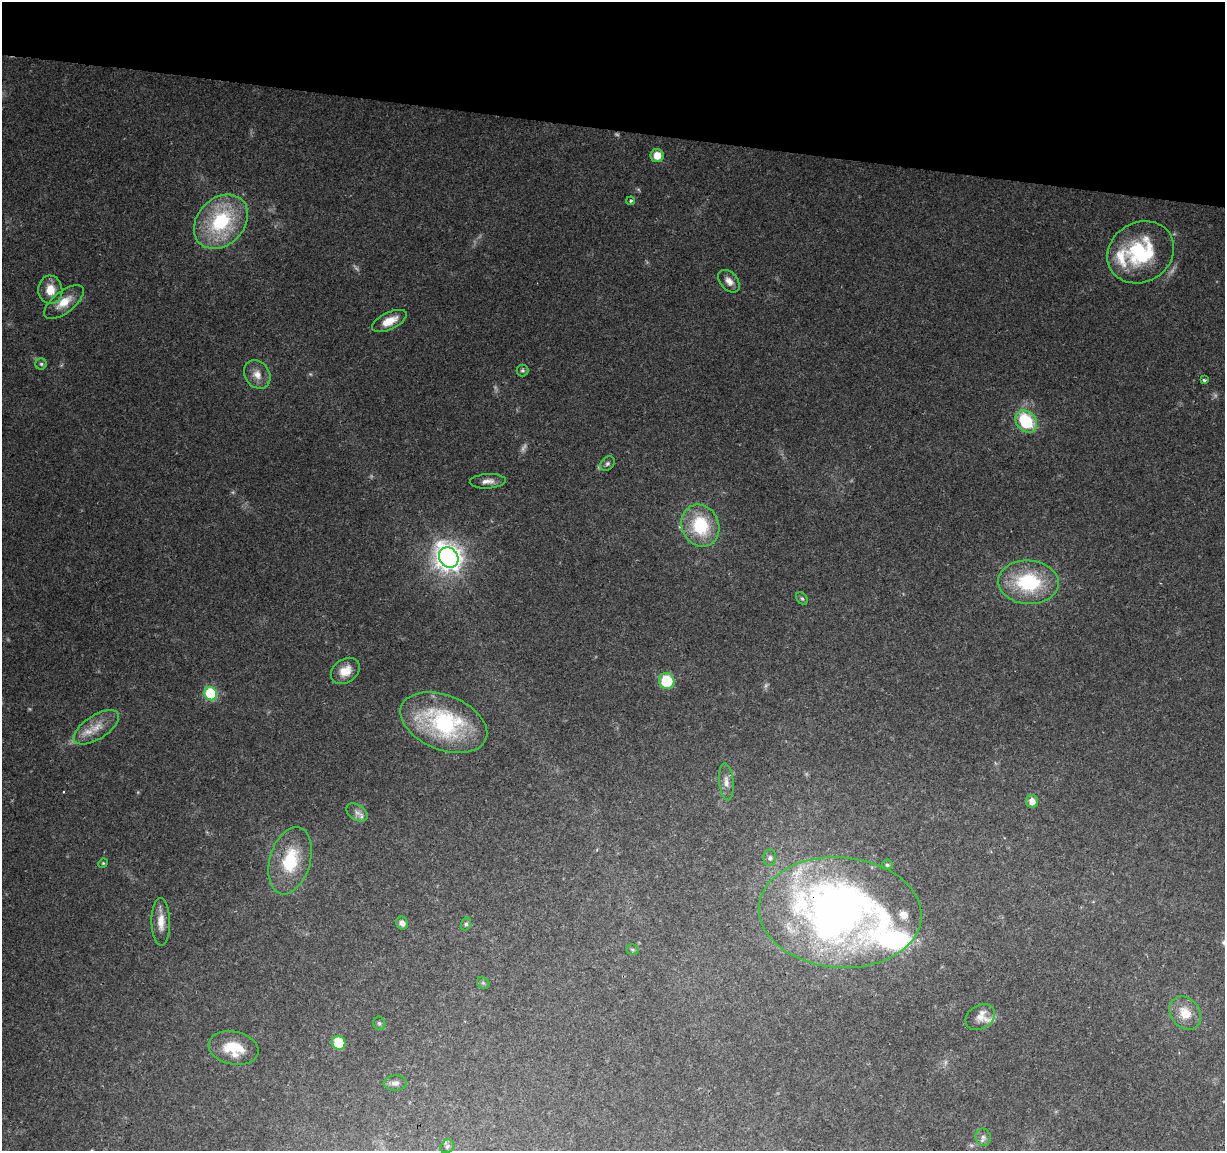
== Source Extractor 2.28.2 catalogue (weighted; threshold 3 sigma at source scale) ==
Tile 2 of 4 x 4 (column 2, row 1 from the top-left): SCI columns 1224-2446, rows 3676-4824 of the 4899 x 5108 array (HDU 1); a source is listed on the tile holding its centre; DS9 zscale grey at full resolution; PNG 1227 x 1153 px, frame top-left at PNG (2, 2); each listed source drawn as its Kron ellipse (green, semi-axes under 4 px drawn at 4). Shown black and unused: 11% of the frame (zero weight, under 2 of 3 exposures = <1% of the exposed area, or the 3 px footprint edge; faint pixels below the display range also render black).
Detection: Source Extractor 2.28.2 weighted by HDU 2 'WHT'; one run over the whole footprint, this tile lists its part. Background 0.0968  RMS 0.0061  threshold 0.0276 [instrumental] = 3 sigma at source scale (4.5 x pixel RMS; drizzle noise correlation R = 1.50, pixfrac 1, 0.0396/0.0396 arcsec/px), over >= 5 px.
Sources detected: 61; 9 too faint to see at this stretch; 1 inside a brighter object's white glare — neither listed nor drawn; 6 inside a brighter listed object's ellipse — not listed separately; the other 45 listed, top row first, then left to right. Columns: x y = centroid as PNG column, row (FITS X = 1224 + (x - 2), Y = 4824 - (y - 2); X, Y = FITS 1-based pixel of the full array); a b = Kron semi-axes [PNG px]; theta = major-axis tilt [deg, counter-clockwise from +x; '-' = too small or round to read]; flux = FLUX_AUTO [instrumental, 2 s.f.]
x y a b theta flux
657 156 6 6 - 8.6
631 201 4 4 - 1.2
221 222 30 23 45 56
1141 252 35 29 31 54
729 281 13 8 -48 4.4
50 290 14 12 -85 9.8
64 302 24 10 38 11
389 321 19 8 26 9.2
41 364 5 5 - 1.2
522 370 6 6 - 1.2
257 374 15 12 -53 7
1204 380 3 3 - 1.3
1026 421 12 9 -49 33
607 464 8 6 44 1.6
488 481 18 7 3 4.4
700 526 21 18 -66 36
449 557 10 9 - 560
1028 582 30 22 -4 49
802 598 7 5 -49 1.1
345 671 16 11 35 8.5
667 681 8 7 - 26
211 694 7 6 - 51
444 723 45 27 -22 78
96 727 26 12 33 11
726 782 18 7 -85 4.4
1032 801 6 6 - 5.2
357 812 12 7 -33 3
770 858 8 6 86 1.7
290 861 34 20 74 34
103 863 5 4 - 0.74
887 865 5 5 - 1.1
840 912 81 55 -4 410
161 922 24 9 -89 8.4
402 923 6 6 - 2.7
466 924 6 5 - 1.4
632 950 6 5 - 1
483 983 7 5 -43 1.1
1185 1013 18 14 -51 12
980 1017 15 11 30 5.3
379 1023 7 6 - 1.3
339 1043 7 6 - 18
234 1048 25 16 -11 20
395 1083 12 7 3 3
983 1137 8 8 - 2.4
447 1146 7 6 - 1.5
Overlapping masked pixels (flux is a lower limit): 1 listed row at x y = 840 912